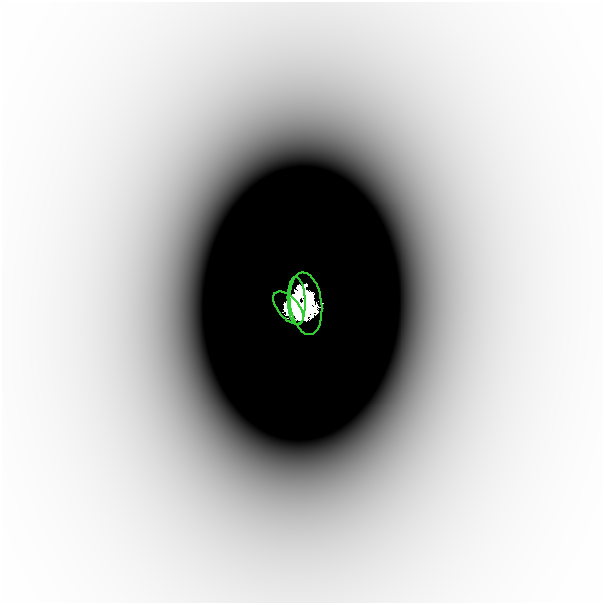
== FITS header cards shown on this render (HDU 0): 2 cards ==
NAXIS1  =                  601
NAXIS2  =                  601

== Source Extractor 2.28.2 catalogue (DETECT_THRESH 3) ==
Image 601 x 601 px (HDU 0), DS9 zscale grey, 1 PNG px = 1 image px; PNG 605 x 605 px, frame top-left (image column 1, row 601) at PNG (2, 2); each listed source drawn as its Kron ellipse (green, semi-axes under 4 px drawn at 4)
Background -5.14e-06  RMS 1.3e-06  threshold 3.96e-06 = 3 sigma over >= 5 px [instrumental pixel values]
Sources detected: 3; all 3 listed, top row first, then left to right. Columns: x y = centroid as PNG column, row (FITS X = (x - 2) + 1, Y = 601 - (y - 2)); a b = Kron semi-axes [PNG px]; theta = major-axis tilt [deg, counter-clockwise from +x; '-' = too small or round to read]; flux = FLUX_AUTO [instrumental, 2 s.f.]
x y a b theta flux
297 301 24 9 -88 2.9
306 304 31 16 -83 4.5
288 308 20 10 -49 3.9